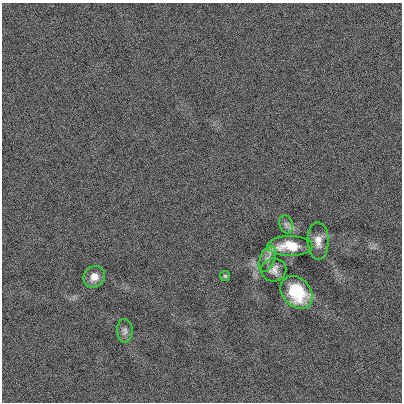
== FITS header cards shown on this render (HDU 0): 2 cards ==
NAXIS1  =                  400
NAXIS2  =                  400

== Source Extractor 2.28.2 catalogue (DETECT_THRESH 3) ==
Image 400 x 400 px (HDU 0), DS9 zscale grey, 1 PNG px = 1 image px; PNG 404 x 404 px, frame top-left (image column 1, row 400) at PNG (2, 3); each listed source drawn as its Kron ellipse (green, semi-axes under 4 px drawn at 4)
Background 4.19e-04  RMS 0.17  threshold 0.503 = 3 sigma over >= 5 px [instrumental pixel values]
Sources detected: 9; all 9 listed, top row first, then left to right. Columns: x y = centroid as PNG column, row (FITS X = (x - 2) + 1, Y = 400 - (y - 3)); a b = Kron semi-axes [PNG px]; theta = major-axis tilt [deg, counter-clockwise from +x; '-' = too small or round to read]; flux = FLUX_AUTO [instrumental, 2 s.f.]
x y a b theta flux
286 224 9 6 -73 40
318 241 19 10 -89 110
290 246 22 10 1 300
267 259 14 7 69 67
274 270 12 11 - 79
225 276 5 5 - 16
94 277 11 10 - 110
297 292 18 14 -47 520
125 331 12 8 -88 47